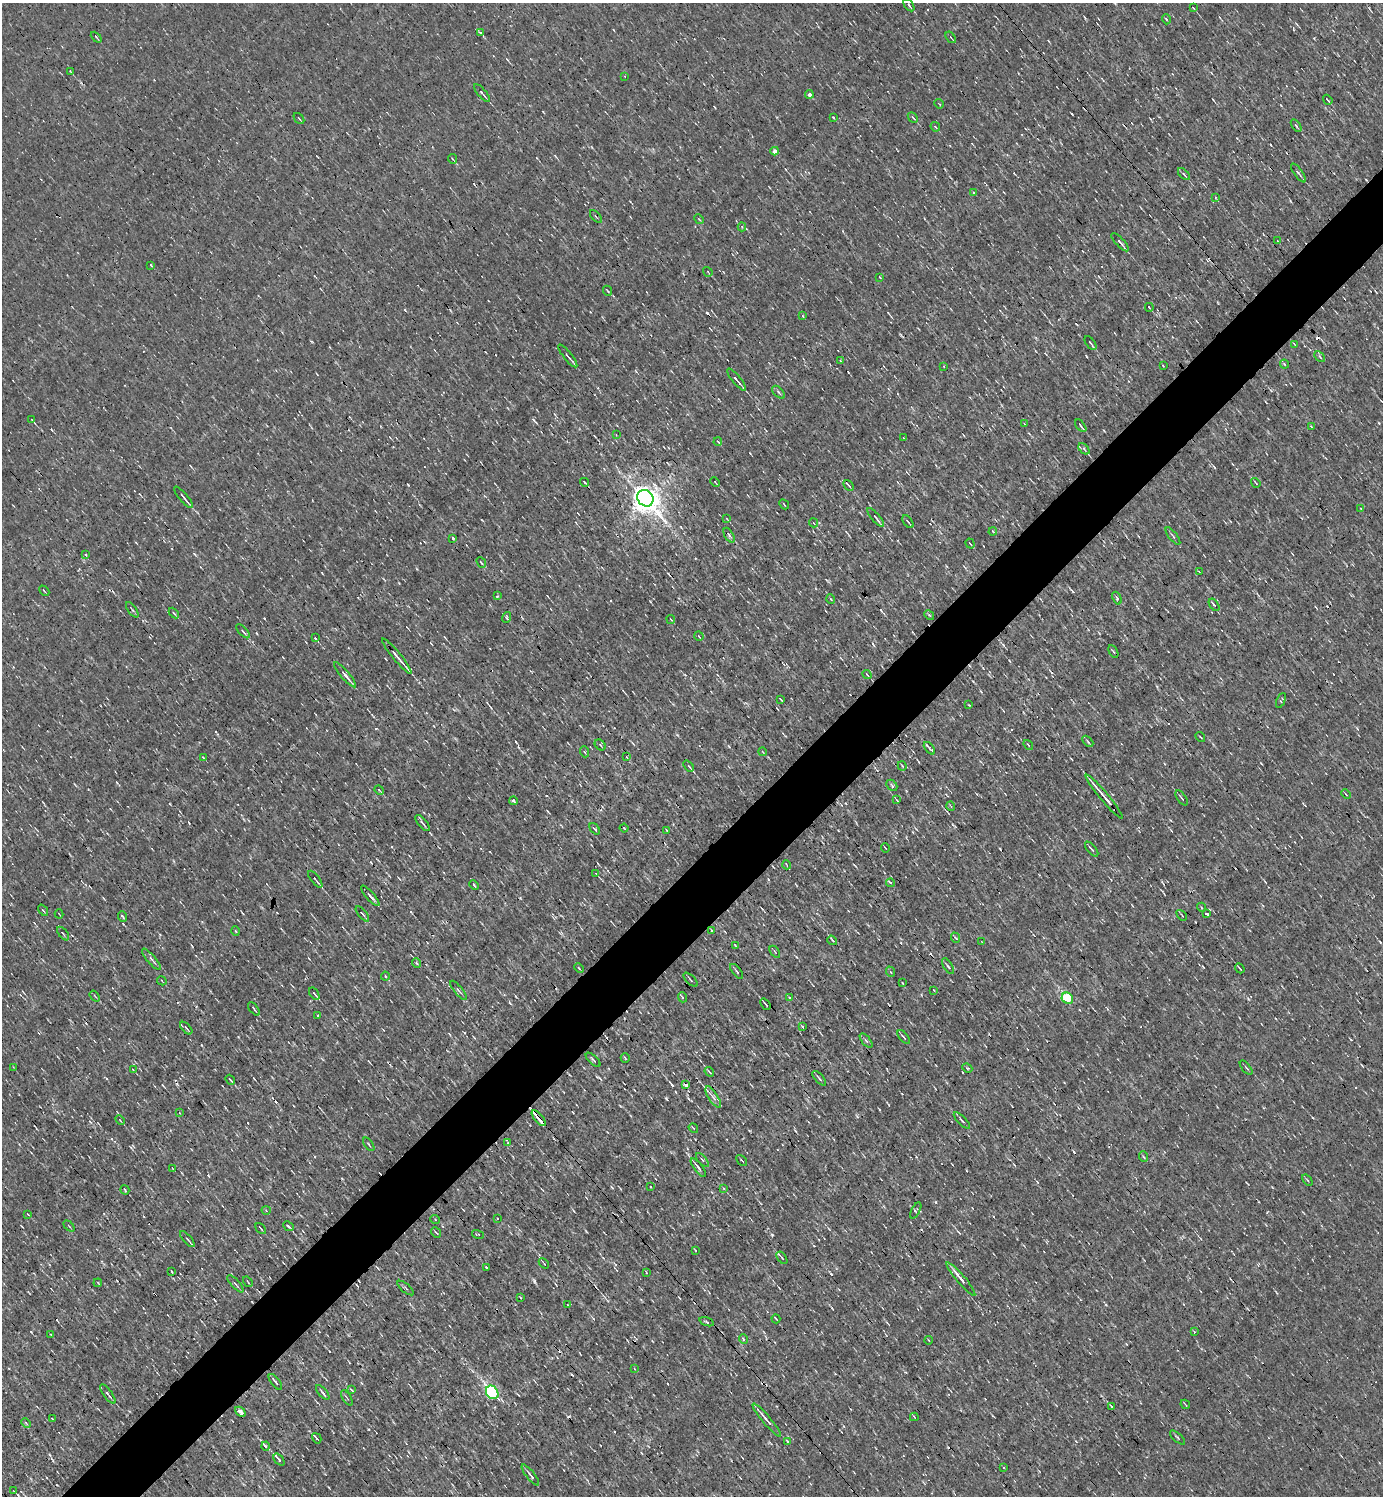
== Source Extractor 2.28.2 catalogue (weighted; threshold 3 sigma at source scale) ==
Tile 7 of 4 x 4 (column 3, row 2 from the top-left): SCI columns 2915-4295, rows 2987-4480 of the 5973 x 5973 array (HDU 1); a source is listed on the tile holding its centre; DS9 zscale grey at full resolution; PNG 1385 x 1498 px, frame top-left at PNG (2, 3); each listed source drawn as its Kron ellipse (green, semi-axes under 4 px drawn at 4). Shown black and unused: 5% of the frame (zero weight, under 3 of 4 exposures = <1% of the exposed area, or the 3 px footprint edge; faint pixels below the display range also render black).
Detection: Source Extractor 2.28.2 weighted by HDU 2 'WHT'; one run over the whole footprint, this tile lists its part. Background 9.75e-05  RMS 0.041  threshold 0.185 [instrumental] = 3 sigma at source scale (4.5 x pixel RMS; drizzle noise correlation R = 1.50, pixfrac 1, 0.05/0.05 arcsec/px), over >= 5 px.
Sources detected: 262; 18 cosmic-ray / hot-pixel residue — neither listed nor drawn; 2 inside a brighter listed object's ellipse — not listed separately; the other 242 listed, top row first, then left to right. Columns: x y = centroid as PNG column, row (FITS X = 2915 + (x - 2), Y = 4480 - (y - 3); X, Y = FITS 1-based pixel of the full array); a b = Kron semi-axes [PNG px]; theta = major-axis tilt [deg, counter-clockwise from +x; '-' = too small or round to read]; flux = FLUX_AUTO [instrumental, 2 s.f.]
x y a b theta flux
909 5 7 3 -56 5.7
1193 8 3 2 - 4.3
1166 19 5 3 - 3.5
480 33 4 3 - 14
96 37 6 2 -46 4.1
951 37 6 2 -54 3.6
70 71 4 2 - 3.1
624 76 3 2 - 2.5
482 93 11 3 -49 9.7
809 94 4 4 - 14
1328 100 5 2 - 5
939 104 5 2 - 3.8
833 117 4 2 - 2.7
299 118 6 2 -50 3.5
913 118 6 3 -48 5.8
1296 126 7 3 -56 8
935 127 5 3 - 3.7
775 151 4 4 - 32
453 159 5 3 - 3.7
1298 173 11 4 -54 8.9
1184 174 7 3 -45 6.9
974 192 3 3 - 6.7
1215 197 3 2 - 3.4
596 216 7 3 -49 5.1
699 219 5 4 - 4.2
742 227 4 4 - 3.7
1278 241 3 2 - 2.2
1120 242 12 4 -47 13
151 265 3 2 - 4.1
708 272 5 3 - 3.2
880 277 3 2 - 3.9
608 291 5 3 - 4.3
1149 307 4 2 - 4.5
803 316 3 3 - 2.9
1091 343 8 2 -54 6.7
1294 344 4 2 - 2.6
568 356 14 2 -51 10
1320 356 6 4 -45 6.3
840 360 3 3 - 3.1
1284 364 5 3 - 4.5
944 366 3 2 - 2.6
1163 366 3 2 - 3.5
736 380 13 3 -51 15
779 392 8 4 -47 7.8
32 420 3 2 - 2.7
1024 424 3 2 - 3.3
1081 426 7 2 -52 6.3
1311 427 4 2 - 3.5
616 435 2 2 - 2.8
903 438 3 2 - 2.8
718 442 4 2 - 3.5
1084 449 7 4 -46 7.1
585 482 4 2 - 3.8
715 482 5 3 - 3.6
1256 483 5 2 - 4.4
849 485 6 2 -47 4.9
184 497 13 2 -50 14
645 498 9 7 -47 5600
784 504 5 2 - 3.8
1361 509 3 3 - 4.2
876 517 12 3 -49 13
727 519 4 2 - 3.2
908 522 7 2 -53 7.3
814 523 4 3 - 2.9
993 532 4 2 - 4.7
729 535 8 4 -60 8.6
1173 536 10 3 -53 6.7
453 538 4 2 - 5.4
970 543 5 2 - 4.7
85 555 4 3 - 5.2
481 562 6 3 -48 5.2
1199 572 3 2 - 2.8
44 591 6 2 -45 3.2
497 596 3 2 - 4.3
1117 598 7 4 -67 5.8
831 599 5 3 - 3.3
1214 605 7 3 -55 6.7
132 610 9 2 -54 4.8
174 613 6 3 -45 5
929 615 5 4 - 5.2
507 617 5 3 - 5
671 619 4 3 - 3
243 631 9 3 -45 7.9
699 636 5 2 - 3.1
315 638 3 3 - 92
1113 651 7 3 -60 5
397 656 22 3 -50 26
867 674 5 2 - 5.1
345 675 16 3 -50 19
780 699 4 2 - 3.2
1281 700 8 3 65 4.8
969 705 4 2 - 2.9
1200 737 5 2 - 3.1
1088 741 6 2 -45 5.2
600 745 6 4 -45 6.4
1028 745 5 3 - 4.1
929 748 7 3 -52 8.8
585 752 5 3 - 4.1
763 752 4 3 - 3.5
627 757 3 2 - 2.9
203 758 4 2 - 4.7
689 766 6 2 -49 5.3
902 766 5 3 - 3.5
892 785 6 4 -45 6.2
379 790 5 4 - 3.8
1346 794 5 3 - 3.7
1104 797 28 2 -50 53
1182 798 8 3 -54 7.3
897 800 4 2 - 3.5
513 801 4 3 - 11
951 806 5 3 - 4.1
423 823 10 3 -49 9.4
624 828 4 2 - 3.2
595 829 7 3 -52 8.1
667 830 4 2 - 3.5
885 848 4 2 - 3.6
1092 849 9 3 -50 10
787 865 4 2 - 2.9
596 874 4 2 - 4.6
315 879 10 3 -52 9.7
890 883 4 4 - 12
474 885 5 3 - 4.3
370 896 13 3 -49 13
1201 907 4 3 - 3.7
43 910 6 3 -53 4.8
59 914 5 2 - 3
362 914 9 2 -51 5.7
1207 914 3 3 - 7.9
1182 915 6 2 -47 3.6
123 917 5 3 - 5.5
236 931 4 3 - 3.2
712 931 3 2 - 4.3
63 933 8 2 -50 5.1
956 938 5 3 - 4.5
832 940 5 3 - 5.8
982 942 3 2 - 2.1
735 945 3 2 - 3.2
775 952 7 3 -55 4.8
151 959 13 4 -49 13
416 963 5 3 - 5.3
948 966 9 3 -58 7.1
579 968 5 3 - 3.6
1240 968 5 2 - 5.7
737 971 9 2 -52 5.5
891 972 5 3 - 4
385 976 4 4 - 4.7
690 980 9 2 -44 5.5
162 981 5 2 - 3.4
903 983 3 2 - 2.8
458 990 12 3 -50 8.8
934 990 3 3 - 2.8
314 994 7 3 -55 7.2
95 996 6 3 -52 4.6
682 997 5 3 - 4.4
789 997 4 3 - 4.9
1067 998 6 5 - 200
766 1004 6 2 -49 7.7
254 1009 8 3 -51 5.8
318 1015 4 3 - 4.3
803 1027 3 3 - 17
186 1028 8 3 -46 6.1
904 1037 8 3 -51 8.1
866 1041 8 3 -50 6.1
625 1058 5 2 - 3.3
593 1060 9 3 -43 7.1
13 1067 3 2 - 2.7
967 1068 5 3 - 4.5
1246 1068 8 2 -50 4.8
133 1070 4 2 - 3
709 1072 5 3 - 5.1
819 1078 9 3 -48 8.7
230 1080 5 2 - 5.8
686 1085 4 3 - 9.9
713 1097 12 4 -57 15
180 1113 4 3 - 3
539 1118 9 4 -49 47
120 1120 5 3 - 3.8
962 1120 11 2 -45 7.1
693 1128 5 2 - 3.3
508 1143 4 4 - 4.3
369 1144 8 2 -55 4
1144 1157 5 3 - 4.5
702 1160 8 3 -48 7.4
742 1160 6 2 -45 3.8
698 1168 11 3 -52 18
173 1169 4 2 - 3
1307 1180 6 3 -52 4.4
651 1187 3 2 - 3.5
724 1189 4 3 - 2.9
125 1190 5 2 - 4.2
266 1210 4 4 - 4.9
916 1210 9 3 63 6.3
28 1214 4 2 - 2.8
435 1219 5 4 - 5.3
497 1219 3 3 - 3.6
69 1226 6 3 -45 5
288 1226 6 3 -42 8
261 1229 6 2 -50 4.9
436 1233 6 2 -49 3.9
478 1234 6 2 -13 4.1
187 1239 10 3 -48 9.2
695 1250 4 2 - 2.9
782 1258 7 3 -54 5.2
544 1263 6 2 -45 3.3
486 1267 2 2 - 4
171 1271 3 2 - 3.1
646 1272 4 2 - 2.7
961 1279 22 4 -50 37
248 1282 6 3 -55 4.6
98 1283 4 3 - 3.3
235 1284 11 2 -48 6.1
406 1288 10 3 -40 6.6
520 1297 3 2 - 3
568 1305 3 3 - 3.5
776 1319 5 2 - 3.8
707 1322 7 3 -19 6.3
1194 1332 3 2 - 7.5
51 1334 3 2 - 4.8
743 1339 5 3 - 4.8
928 1340 4 2 - 2.8
635 1369 4 2 - 3.3
275 1382 9 3 -52 7.2
352 1390 4 3 - 4
323 1392 9 3 -48 7.7
492 1392 7 6 - 600
108 1394 11 3 -55 9.2
347 1398 8 2 -58 4.5
1185 1404 5 2 - 3.3
1111 1406 4 2 - 3.7
240 1412 6 3 -40 34
914 1417 4 2 - 3
52 1418 3 2 - 2.9
767 1420 21 3 -50 24
26 1423 5 3 - 4.1
1177 1437 9 2 -42 5.7
317 1438 5 2 - 4.3
787 1441 3 3 - 7.6
265 1446 4 3 - 7.4
279 1460 7 3 -49 13
1004 1468 3 3 - 9.1
530 1475 13 3 -52 12
14 1491 3 2 - 3.2
Overlapping masked pixels (flux is a lower limit): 1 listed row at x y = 539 1118
Unlisted compact peaks at least as high as the median listed source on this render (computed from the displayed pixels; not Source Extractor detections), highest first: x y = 534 1281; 772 1235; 666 1098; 831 1274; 408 485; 936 1202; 405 310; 368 1429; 1003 645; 31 1332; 533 420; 1086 356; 516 742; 1248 999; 170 804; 1203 967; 1072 114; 677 735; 194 554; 729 746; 586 1231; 117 783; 1261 763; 510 1003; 342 1179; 612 1188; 322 573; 189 823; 879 1109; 1106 1305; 1037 1182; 192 946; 482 520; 264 618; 1357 728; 1072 591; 796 957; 838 830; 411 912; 1281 105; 1214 467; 417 569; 848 372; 201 1045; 768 879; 1099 633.